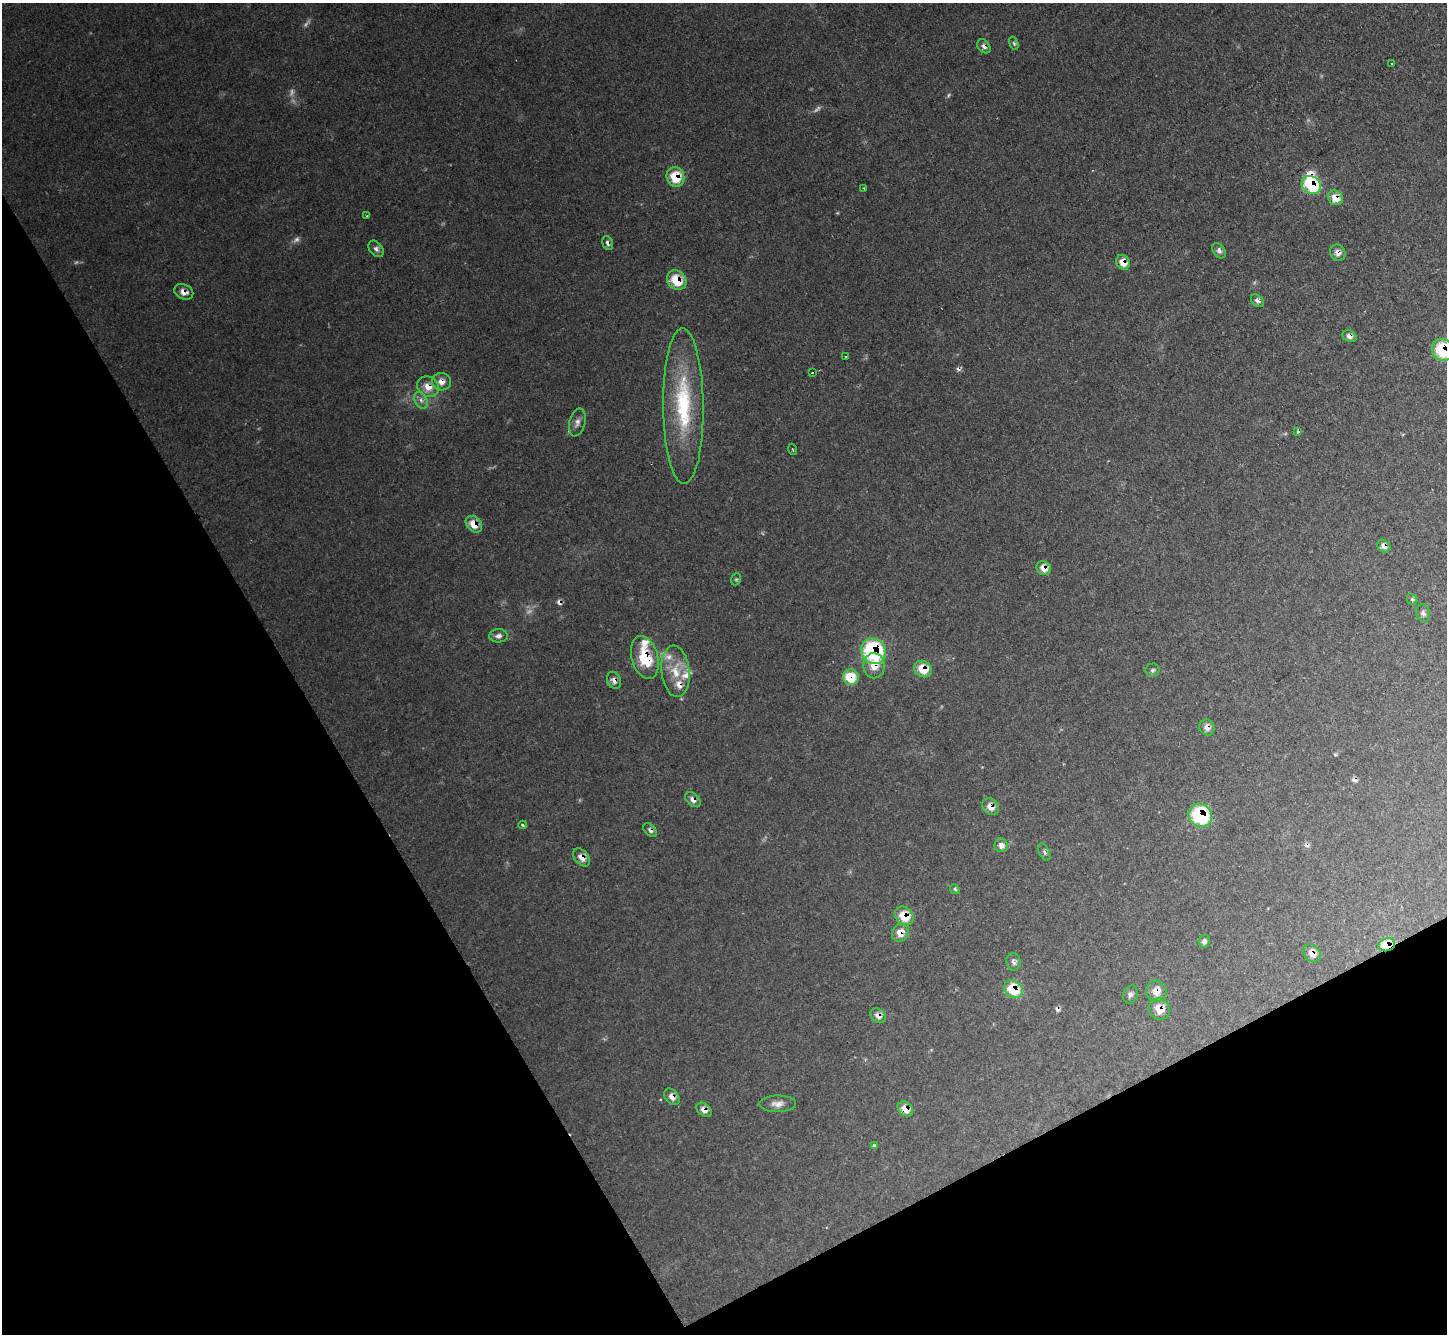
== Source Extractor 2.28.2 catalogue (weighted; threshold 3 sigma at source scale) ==
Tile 14 of 4 x 4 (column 2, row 4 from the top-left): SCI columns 1447-2891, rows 155-1486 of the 5782 x 5770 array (HDU 1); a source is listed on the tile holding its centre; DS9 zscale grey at full resolution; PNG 1449 x 1336 px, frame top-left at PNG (2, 3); each listed source drawn as its Kron ellipse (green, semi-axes under 4 px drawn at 4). Shown black and unused: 29% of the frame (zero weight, under 2 of 3 exposures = <1% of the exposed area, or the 3 px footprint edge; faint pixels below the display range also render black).
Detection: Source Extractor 2.28.2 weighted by HDU 2 'WHT'; one run over the whole footprint, this tile lists its part. Background 0.0986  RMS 0.0077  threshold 0.0349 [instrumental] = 3 sigma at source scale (4.5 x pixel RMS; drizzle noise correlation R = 1.50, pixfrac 1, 0.05/0.05 arcsec/px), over >= 5 px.
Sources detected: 85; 7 too faint to see at this stretch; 1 inside a brighter object's white glare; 5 cosmic-ray / hot-pixel residue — neither listed nor drawn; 4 inside a brighter listed object's ellipse — not listed separately; the other 68 listed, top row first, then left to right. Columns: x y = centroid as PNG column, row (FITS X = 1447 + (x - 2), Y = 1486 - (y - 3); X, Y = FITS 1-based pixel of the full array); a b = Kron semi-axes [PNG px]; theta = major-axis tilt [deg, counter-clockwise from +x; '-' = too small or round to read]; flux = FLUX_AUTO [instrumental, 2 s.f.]
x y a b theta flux
1014 43 7 4 -69 1.4
984 46 8 5 -53 3.2
1392 63 2 2 - 0.93
675 177 10 9 - 25
1311 185 10 8 -30 56
864 188 3 2 - 0.78
1335 198 8 7 - 12
367 216 3 2 - 1.1
608 243 7 5 -71 2.6
376 249 9 6 -53 3
1219 251 8 5 -56 3.2
1338 253 8 7 - 5.2
1123 262 8 6 -57 12
677 280 10 9 - 25
184 292 10 7 -23 5.8
1257 301 7 5 -42 3.1
1349 336 7 5 -24 3.8
1443 350 11 10 - 45
846 356 3 2 - 1.4
812 373 3 2 - 1.1
441 382 9 8 - 6.9
428 387 11 9 -32 10
421 400 9 6 -63 3.3
683 406 78 20 -89 80
577 422 14 8 76 4.6
1298 432 3 3 - 2.3
793 449 6 2 -69 0.59
474 524 9 7 -44 13
1384 546 7 5 -44 4.9
1044 568 8 6 -39 9
736 579 6 5 - 1.2
1412 599 6 5 - 1.4
1423 613 9 7 -73 3.1
498 636 9 6 3 3.5
873 651 13 12 - 92
645 657 22 13 -75 33
874 666 12 10 89 11
923 669 9 8 - 17
1152 670 7 6 - 2
676 671 26 14 -84 19
851 677 8 8 - 28
614 680 9 7 -67 4.5
1207 727 8 7 - 5
693 800 9 6 -42 4.2
991 807 9 7 -47 8
1200 815 12 11 - 67
523 825 4 3 - 1.1
650 830 8 5 -45 2.7
1001 845 7 6 - 5.5
1044 852 9 5 -65 2.2
582 857 10 6 -49 7.1
955 889 5 4 - 1.2
904 916 10 8 -47 19
900 933 9 8 - 10
1204 941 6 5 - 3.4
1387 945 8 6 13 22
1312 953 10 7 -48 8.3
1014 962 9 7 -80 2.9
1013 989 10 8 -40 28
1156 991 10 10 - 9.7
1130 995 9 7 69 2.8
1159 1009 11 10 - 11
878 1016 9 6 -39 5.2
672 1097 9 6 -51 5.6
778 1104 18 8 1 6
905 1109 8 6 -44 11
704 1110 8 6 -42 5.1
874 1145 3 3 - 2.2
Overlapping masked pixels (flux is a lower limit): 39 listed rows (the first 20) at x y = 984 46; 675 177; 1311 185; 1335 198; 608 243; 1338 253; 1123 262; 677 280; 184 292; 1349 336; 1443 350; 441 382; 428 387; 474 524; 1384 546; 1044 568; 873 651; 645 657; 874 666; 923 669
Isophote crosses this tile's border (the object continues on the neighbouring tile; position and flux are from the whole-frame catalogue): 1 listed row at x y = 1443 350